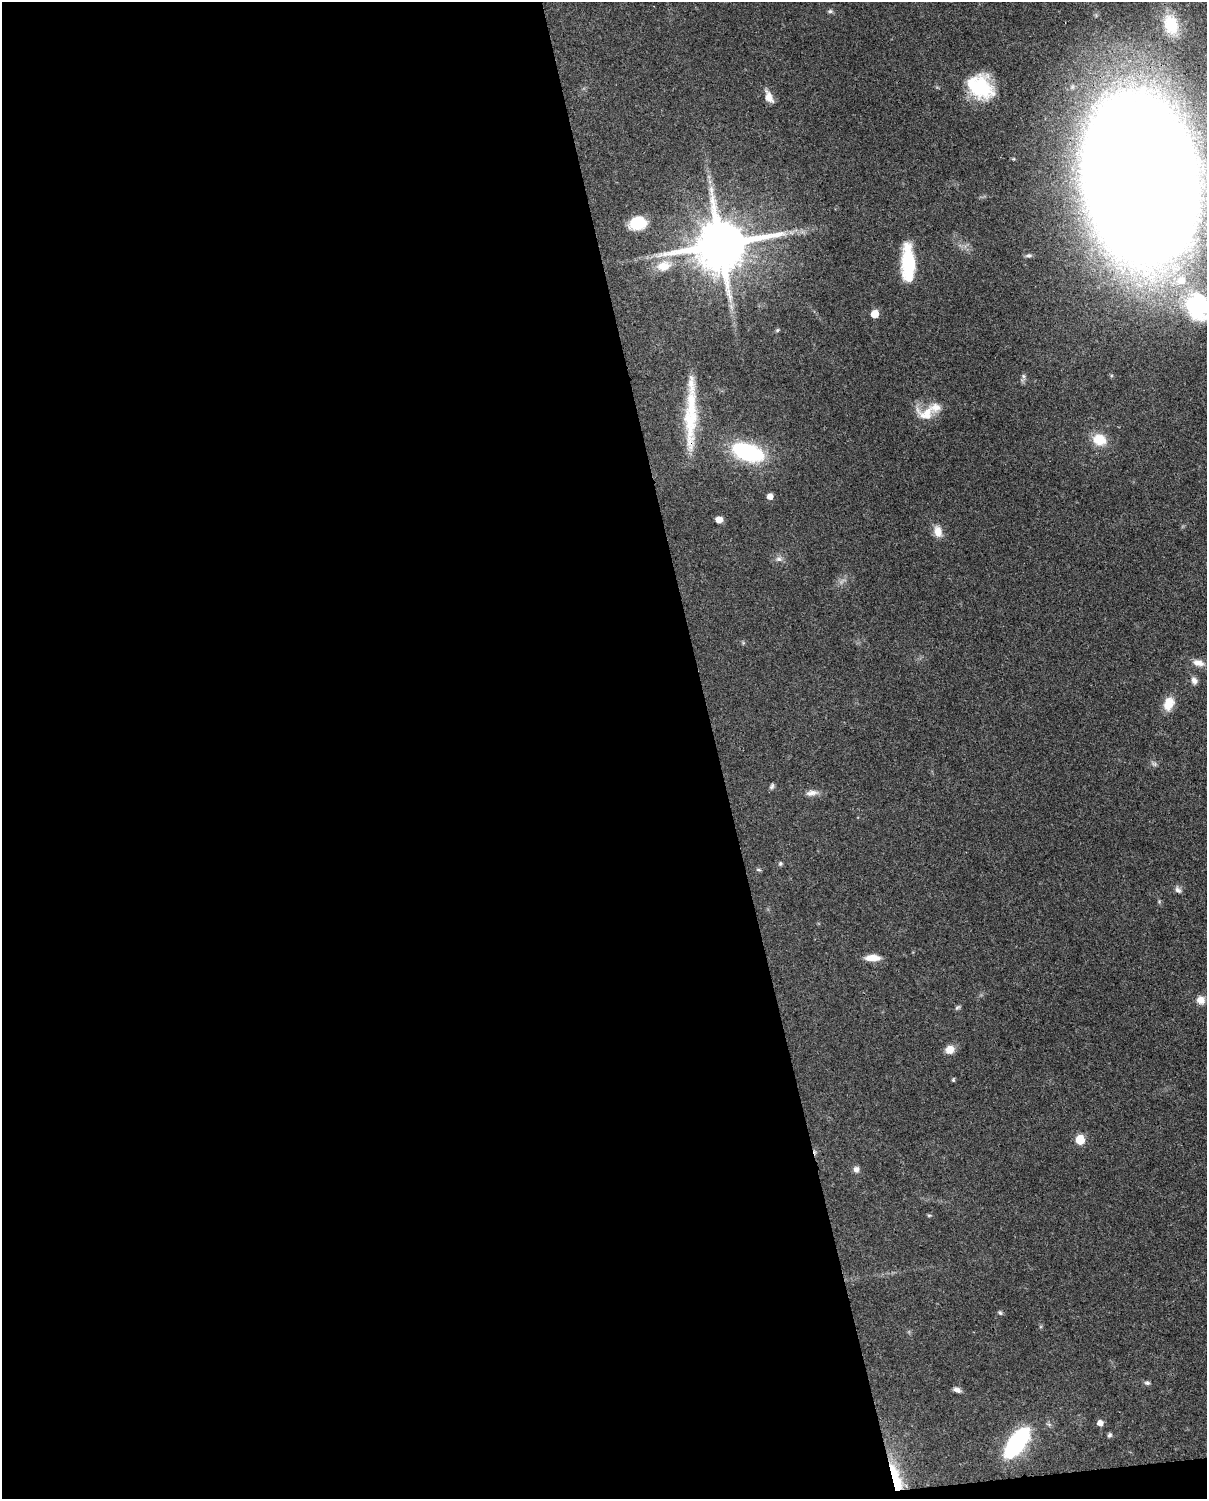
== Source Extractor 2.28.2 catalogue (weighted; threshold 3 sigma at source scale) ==
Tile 9 of 4 x 3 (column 1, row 3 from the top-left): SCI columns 90-1294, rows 266-1762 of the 5002 x 4908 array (HDU 1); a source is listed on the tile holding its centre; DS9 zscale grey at full resolution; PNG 1209 x 1501 px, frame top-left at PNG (2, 2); no overlay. Shown black and unused: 60% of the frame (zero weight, under 3 of 4 exposures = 7% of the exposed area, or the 3 px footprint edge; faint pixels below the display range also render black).
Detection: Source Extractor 2.28.2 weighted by HDU 2 'WHT'; one run over the whole footprint, this tile lists its part. Background 0.101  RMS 0.004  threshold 0.0182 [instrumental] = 3 sigma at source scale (4.5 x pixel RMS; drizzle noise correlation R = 1.50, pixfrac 1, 0.05/0.05 arcsec/px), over >= 5 px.
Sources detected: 51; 1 too faint to see at this stretch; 1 inside a brighter object's white glare — not listed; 4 inside a brighter listed object's ellipse — not listed separately; the other 45 listed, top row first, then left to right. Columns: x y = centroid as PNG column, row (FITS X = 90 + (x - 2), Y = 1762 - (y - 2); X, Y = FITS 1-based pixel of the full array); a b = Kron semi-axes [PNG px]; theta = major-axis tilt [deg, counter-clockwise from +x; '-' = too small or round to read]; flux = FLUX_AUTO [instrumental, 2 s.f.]
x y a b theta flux
830 11 6 6 - 0.77
1171 24 26 17 -74 15
981 88 27 24 -57 23
769 97 12 7 -66 4.4
1140 178 119 72 -82 1800
638 223 18 13 17 12
721 245 16 14 13 2600
1029 256 9 5 8 0.86
908 263 36 12 -88 24
664 266 21 14 13 7.4
1197 306 44 33 -56 48
875 314 5 5 - 8.1
777 330 5 4 - 0.52
1023 376 6 5 - 0.82
926 414 26 18 0 8.2
690 418 75 15 -90 22
1099 440 16 13 -19 8.3
747 452 39 20 -18 35
770 496 5 5 - 3.1
719 519 6 5 - 3.2
938 531 14 9 -78 4.2
779 559 8 6 -1 1.5
1198 663 17 8 -13 3.3
1194 681 9 7 -68 1.9
1169 704 16 11 71 6.3
772 786 8 5 69 0.89
812 793 17 7 8 2.6
780 864 6 5 - 0.71
759 870 8 4 -2 0.64
1178 890 10 7 -47 1.4
872 958 17 7 -1 4.8
1201 1000 10 9 - 2.9
957 1007 8 5 38 0.75
950 1050 10 9 - 4.2
953 1080 5 4 - 0.59
1080 1140 6 5 - 16
856 1169 8 7 - 1.5
929 1215 5 5 - 0.53
1000 1313 6 5 - 0.71
1147 1383 8 5 -9 0.9
957 1390 10 5 -23 1.6
1100 1423 5 5 - 2.8
1109 1435 6 5 - 0.76
1017 1443 30 13 53 54
896 1479 42 11 -75 15
Overlapping masked pixels (flux is a lower limit): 3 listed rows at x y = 1140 178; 690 418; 896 1479
Isophote crosses this tile's border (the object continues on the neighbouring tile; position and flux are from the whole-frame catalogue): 2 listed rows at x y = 1140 178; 1197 306